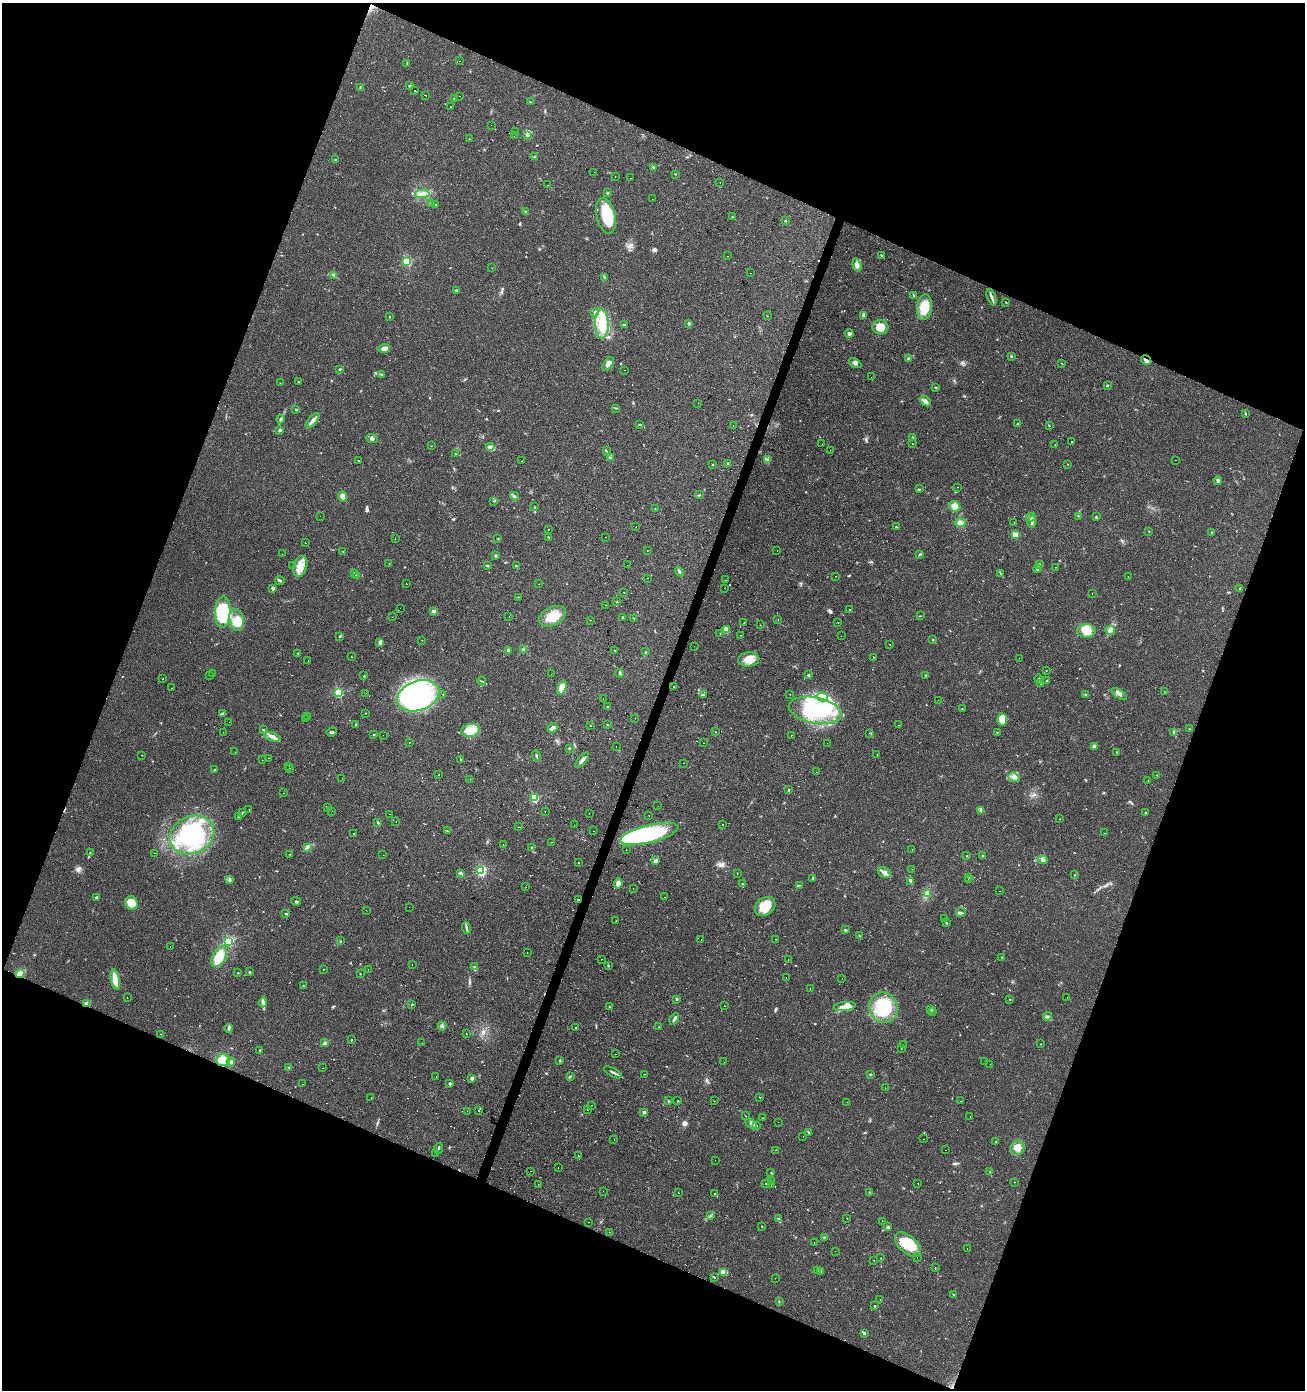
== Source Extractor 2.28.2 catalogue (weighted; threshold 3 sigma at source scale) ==
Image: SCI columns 210-5418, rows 8-5558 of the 5691 x 5558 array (HDU 1 of 3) = the unmasked area's bounding box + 8 px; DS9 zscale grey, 4 x 4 block average (1 PNG px = mean of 4 x 4 image px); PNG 1307 x 1392 px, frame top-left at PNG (2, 3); each listed source drawn as its Kron ellipse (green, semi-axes under 4 px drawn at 4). Shown black and unused: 42% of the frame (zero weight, under 2 of 3 exposures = <1% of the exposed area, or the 3 px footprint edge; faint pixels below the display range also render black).
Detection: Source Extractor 2.28.2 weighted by HDU 2 'WHT'. Background 0.0504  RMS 0.0045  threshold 0.0203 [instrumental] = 3 sigma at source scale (4.5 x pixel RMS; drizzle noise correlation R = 1.50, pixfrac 1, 0.0396/0.0396 arcsec/px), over >= 5 px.
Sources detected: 696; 4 too faint to see at this stretch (4 x 4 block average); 11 inside a brighter object's white glare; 100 cosmic-ray / hot-pixel residue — neither listed nor drawn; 3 coinciding with a brighter row at this scale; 27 inside a brighter listed object's ellipse — not listed separately; of the other 551, all 500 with FLUX_AUTO >= 0.548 (the completeness limit of this list) listed and drawn (51 fainter detections not listed), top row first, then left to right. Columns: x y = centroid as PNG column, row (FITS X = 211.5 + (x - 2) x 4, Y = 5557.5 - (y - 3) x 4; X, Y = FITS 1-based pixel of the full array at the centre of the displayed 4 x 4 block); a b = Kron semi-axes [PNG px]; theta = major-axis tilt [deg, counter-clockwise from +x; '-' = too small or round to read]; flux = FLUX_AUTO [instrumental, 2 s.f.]
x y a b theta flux
460 61 2 2 - 2.6
407 63 2 2 - 1.2
410 86 2 2 - 5.1
360 87 3 2 - 1.7
415 90 2 2 - 16
425 95 2 2 - 9.2
460 96 2 2 - 0.56
454 99 2 2 - 2.6
530 102 3 2 - 1.3
451 107 2 2 - 4.5
491 125 2 2 - 0.61
516 131 2 2 - 1.1
527 135 3 3 - 3.4
514 136 2 2 - 0.84
469 139 2 2 - 2.9
534 157 2 2 - 1.5
335 159 2 2 - 1.1
654 167 2 2 - 1.7
594 172 2 2 - 3.2
675 174 2 2 - 1.2
615 177 2 2 - 1.2
631 178 2 2 - 3.9
720 183 2 2 - 0.83
547 185 2 2 - 2.3
607 193 2 2 - 3.6
422 194 7 3 3 13
652 199 2 2 - 4.1
432 203 2 2 - 1.7
436 204 3 2 - 2.1
526 211 2 2 - 2.3
606 216 18 9 -76 110
732 217 2 2 - 0.93
785 221 2 2 - 2.4
881 255 2 2 - 1.4
728 256 2 2 - 1.2
407 262 3 2 - 90
857 265 6 4 -73 12
492 268 2 2 - 0.68
751 273 2 2 - 15
334 275 4 2 - 5.4
605 278 3 2 - 3.2
456 291 3 2 - 4.3
914 296 2 2 - 1.8
991 297 9 3 -69 8.3
1006 302 2 2 - 1.1
924 307 13 7 82 69
595 313 3 3 - 3.8
767 316 2 2 - 0.61
863 316 3 3 - 3.5
390 317 2 2 - 0.84
689 323 2 2 - 6.7
602 324 14 7 -89 57
624 324 2 2 - 1.5
880 327 8 7 - 41
849 333 4 3 - 6.1
384 348 6 4 5 14
1011 357 3 2 - 1.7
909 359 2 2 - 7.7
1146 360 5 2 - 9.6
855 363 7 3 -30 6.2
1061 363 3 2 - 0.92
608 364 8 4 53 13
340 369 3 2 - 2.2
625 370 2 2 - 2.5
382 375 4 2 - 2.7
871 377 2 2 - 2.2
299 382 2 2 - 1.5
280 383 2 2 - 0.67
1107 385 2 2 - 1.6
936 387 2 2 - 2.5
925 401 6 4 -39 11
698 403 2 2 - 2.2
616 408 2 2 - 1.7
296 410 3 2 - 1.9
1245 414 3 2 - 1.8
281 419 4 2 - 4.4
313 421 9 3 49 13
639 424 3 2 - 1.8
1018 424 3 2 - 3
733 426 2 2 - 2.1
1049 426 2 2 - 1.5
280 430 3 3 - 4.1
913 438 2 2 - 1.6
372 439 6 3 -24 6.1
1071 441 2 2 - 17
822 444 2 2 - 3
913 444 2 2 - 0.79
1055 445 2 2 - 0.6
431 446 2 2 - 0.63
490 447 4 4 - 8
830 450 2 2 - 3.2
606 451 2 2 - 1
455 454 2 2 - 1
610 457 3 2 - 2.7
768 459 3 2 - 2.7
1175 460 2 2 - 1.9
358 461 2 2 - 2
522 461 2 2 - 4.1
728 463 2 2 - 4
1068 464 2 2 - 0.89
713 465 2 2 - 1.1
1218 481 4 3 - 5.3
958 487 2 2 - 0.9
919 489 2 2 - 1.5
699 495 3 2 - 1.9
342 496 5 4 - 14
514 496 4 3 - 4.4
494 501 2 2 - 1.4
955 506 6 5 - 26
535 507 2 2 - 0.96
655 508 2 2 - 0.77
320 516 2 2 - 1.5
1078 516 2 2 - 1.8
1096 516 2 2 - 1.8
1031 517 5 4 - 8.8
1014 522 2 2 - 2
1032 522 6 3 83 6.5
960 523 5 4 - 14
636 527 2 2 - 3.4
896 527 2 2 - 2.1
549 529 2 2 - 1.8
1149 531 3 2 - 1.1
1212 532 2 2 - 1.7
1015 535 2 2 - 27
549 537 3 2 - 2.6
606 537 2 2 - 0.56
395 538 2 2 - 1.1
498 539 2 2 - 1
305 543 2 2 - 0.61
647 550 2 2 - 2.3
343 551 2 2 - 1.3
777 551 2 2 - 1.4
282 554 2 2 - 0.77
920 554 3 2 - 2.7
496 556 3 3 - 3.5
389 564 2 2 - 1.4
1039 564 3 2 - 2
627 565 2 2 - 3.1
293 566 2 2 - 1.1
300 566 11 6 73 30
487 566 2 2 - 3.6
516 566 3 2 - 2.3
1056 567 2 2 - 0.86
1037 569 4 3 - 4.9
679 572 5 2 - 3.7
354 573 2 2 - 2.3
1000 573 3 2 - 2.7
357 576 2 2 - 14
835 576 2 2 - 0.55
1128 576 2 2 - 0.71
647 578 2 2 - 1.6
726 580 2 2 - 2.9
280 581 5 2 - 4.2
406 584 2 2 - 2.4
539 584 2 2 - 0.67
273 588 3 3 - 5.3
724 588 2 2 - 0.76
1240 589 3 2 - 3
624 592 2 2 - 0.78
1092 594 2 2 - 1.5
518 597 2 2 - 1.8
617 602 2 2 - 1.4
605 605 2 2 - 0.69
400 608 2 2 - 0.63
850 609 4 2 - 1.3
434 611 3 2 - 9.7
223 612 15 7 87 170
509 616 2 2 - 1.8
552 616 14 9 27 50
920 616 3 2 - 1.5
392 617 2 2 - 2.8
623 617 2 2 - 1.9
633 618 2 2 - 1.3
778 619 2 2 - 2.3
237 620 11 7 -77 46
590 620 2 2 - 0.75
744 623 2 2 - 1.6
838 623 2 2 - 1.3
760 625 2 2 - 0.95
726 630 2 2 - 39
1110 630 5 3 - 6.1
1086 631 9 6 -2 41
720 634 2 2 - 2.1
741 635 2 2 - 4
340 636 4 2 - 2.5
841 636 2 2 - 0.56
422 640 2 2 - 1.3
933 640 2 2 - 1.7
380 642 4 3 - 6.5
890 644 2 2 - 2.9
694 646 2 2 - 1
523 649 2 2 - 1.8
615 650 2 2 - 0.73
508 651 3 3 - 4.5
646 652 2 2 - 0.8
298 653 2 2 - 2.1
351 657 2 2 - 6.3
873 657 2 2 - 1
1019 658 2 2 - 0.59
749 659 10 7 6 34
308 661 2 2 - 0.92
1046 670 2 2 - 0.65
213 673 2 2 - 2.6
620 673 4 3 - 4.2
551 674 2 2 - 0.96
210 675 2 2 - 6.2
808 675 2 2 - 5.4
925 675 2 2 - 3.1
364 676 2 2 - 1.3
162 679 2 2 - 0.79
1039 679 4 3 - 4.3
482 681 4 2 - 2.3
1047 681 2 2 - 1.8
1041 684 3 2 - 2.6
674 686 2 2 - 2.2
562 687 7 4 73 29
172 688 2 2 - 1
1165 692 2 2 - 0.95
338 693 2 2 - 130
366 693 2 2 - 1.8
443 694 2 2 - 4.8
790 694 2 2 - 0.67
1119 694 9 3 -33 9.1
703 695 2 2 - 2
1086 695 3 2 - 2.4
418 696 22 14 21 630
822 697 6 3 -16 14
603 698 2 2 - 1.9
938 700 2 2 - 1.3
608 707 2 2 - 0.97
962 709 2 2 - 1.2
815 710 27 13 -11 170
222 713 4 2 - 2.4
365 713 2 2 - 0.93
308 716 2 2 - 1.5
306 718 2 2 - 2.7
635 718 2 2 - 1.8
1002 719 6 5 - 37
229 722 2 2 - 1.9
355 725 2 2 - 4.8
607 725 2 2 - 0.94
898 725 2 2 - 5.3
591 726 2 2 - 0.81
553 728 5 3 - 11
1189 729 2 2 - 0.95
263 730 2 2 - 2.7
470 730 9 6 13 29
223 732 2 2 - 6.4
332 732 5 2 - 4.1
716 732 2 2 - 1.1
997 732 2 2 - 0.93
1174 732 4 3 - 6.9
869 733 2 2 - 1.2
374 735 2 2 - 2.1
383 735 2 2 - 0.55
791 735 2 2 - 6.2
272 737 8 3 -17 15
409 742 2 2 - 2.2
704 743 2 2 - 1.8
827 743 2 2 - 0.88
616 746 2 2 - 3.3
1094 746 4 3 - 8.9
569 748 3 2 - 1.6
235 752 2 2 - 2.5
1117 752 2 2 - 1.7
877 754 2 2 - 2.9
142 755 2 2 - 0.83
536 756 5 2 - 3.4
269 758 2 2 - 3.8
460 759 2 2 - 1.8
262 760 2 2 - 3.3
582 760 9 3 50 8.5
683 763 2 2 - 1.2
289 766 2 2 - 0.94
290 769 2 2 - 0.88
214 770 2 2 - 1.7
816 772 2 2 - 3.8
439 775 2 2 - 6.2
1157 775 2 2 - 1.3
1014 777 6 3 -20 8.1
342 778 2 2 - 0.95
470 779 2 2 - 0.95
1148 781 2 2 - 2.3
789 790 2 2 - 1.3
284 793 2 2 - 1.4
534 798 2 2 - 120
658 806 2 2 - 1.9
328 808 2 2 - 1.2
249 810 2 2 - 56
980 810 3 2 - 2.2
332 811 2 2 - 0.67
545 811 2 2 - 0.78
242 812 3 2 - 1.3
589 813 2 2 - 0.7
1146 813 3 2 - 2
390 814 2 2 - 2.2
649 815 2 2 - 0.85
239 817 4 2 - 2.6
1060 819 2 2 - 0.57
396 821 2 2 - 1.1
378 823 3 2 - 2.5
722 824 2 2 - 0.94
574 825 2 2 - 0.58
519 827 2 2 - 1
447 831 2 2 - 1.6
593 831 2 2 - 3.9
1104 833 2 2 - 5.9
353 834 2 2 - 0.87
649 834 30 9 14 320
192 835 23 18 25 240
552 842 2 2 - 0.67
503 845 2 2 - 0.66
307 847 3 3 - 4.7
531 848 3 2 - 2.1
626 850 2 2 - 0.64
912 850 2 2 - 0.73
90 852 2 2 - 0.88
154 853 2 2 - 2.3
290 854 2 2 - 1.2
383 855 2 2 - 1.1
967 856 2 2 - 0.84
983 856 3 2 - 2.6
1043 860 5 3 - 5.7
656 861 3 2 - 10
578 863 2 2 - 17
912 869 2 2 - 0.62
481 871 2 2 - 240
461 873 4 3 - 4.3
737 873 2 2 - 4.8
884 873 7 4 -28 11
1075 875 2 2 - 1.2
813 878 3 2 - 2.7
969 878 2 2 - 0.69
968 879 2 2 - 2
229 880 2 2 - 1.9
911 882 3 2 - 3.4
618 884 5 3 - 19
743 884 3 2 - 1.8
799 885 2 2 - 0.94
526 887 2 2 - 1
633 888 2 2 - 0.58
1000 891 2 2 - 0.74
927 894 2 2 - 1.6
96 897 2 2 - 2.9
665 897 2 2 - 3.6
579 900 2 2 - 2.7
296 901 5 2 - 2.8
131 903 7 6 - 52
765 906 11 8 38 63
409 907 2 2 - 1
367 910 2 2 - 0.84
961 912 5 3 - 5.6
286 914 3 2 - 2.9
945 918 2 2 - 1.5
616 921 2 2 - 1.4
946 922 3 2 - 2.6
466 928 6 2 -72 5
845 930 4 2 - 2.5
859 936 2 2 - 1.4
775 939 2 2 - 1.2
701 940 2 2 - 1.1
228 941 2 2 - 150
341 941 2 2 - 0.78
170 947 2 2 - 0.85
527 953 2 2 - 0.64
219 957 11 6 59 61
1002 957 3 2 - 1.3
601 959 2 2 - 2.4
788 959 2 2 - 1.2
412 965 2 2 - 0.94
608 966 3 2 - 2.1
474 967 2 2 - 1.2
323 969 2 2 - 6.8
368 970 2 2 - 1.3
250 971 2 2 - 1.6
238 973 2 2 - 2.1
360 973 2 2 - 0.73
20 974 5 3 - 26
786 978 2 2 - 4.1
842 978 2 2 - 0.87
115 980 10 3 -77 56
303 985 2 2 - 1.1
810 989 2 2 - 0.9
1067 997 2 2 - 1.6
127 998 2 2 - 1.6
676 999 2 2 - 2.7
1010 999 2 2 - 1.2
263 1002 5 2 - 5.2
87 1003 3 3 - 6.4
412 1005 3 2 - 1.9
724 1006 2 2 - 5.4
609 1007 2 2 - 1.2
844 1007 11 4 7 17
883 1008 15 14 - 160
931 1010 2 2 - 0.84
932 1012 2 2 - 1.1
1048 1016 4 2 - 4.3
674 1019 6 3 57 6.8
442 1026 4 3 - 5.2
659 1027 2 2 - 0.77
229 1028 4 2 - 4.7
576 1028 2 2 - 4.7
161 1034 2 2 - 2
466 1034 2 2 - 3.1
352 1040 2 2 - 0.73
325 1043 4 3 - 6.2
422 1043 2 2 - 1.5
1041 1044 2 2 - 0.79
903 1045 2 2 - 0.94
901 1049 2 2 - 1
260 1050 3 2 - 1.6
615 1054 2 2 - 1
223 1060 6 6 - 30
560 1061 3 2 - 2.3
985 1061 2 2 - 1.1
231 1062 4 2 - 3.9
724 1062 2 2 - 1.1
990 1064 2 2 - 0.63
289 1067 3 2 - 1.8
322 1068 2 2 - 1.4
613 1072 10 2 -29 6.8
645 1074 2 2 - 1
871 1074 3 2 - 2.2
436 1076 2 2 - 1.2
570 1076 3 2 - 2.7
472 1078 2 2 - 19
302 1084 2 2 - 1.2
450 1084 2 2 - 5.4
885 1088 2 2 - 1.1
371 1097 2 2 - 3.2
760 1097 2 2 - 1.3
668 1101 2 2 - 2
678 1101 2 2 - 2
714 1101 2 2 - 0.82
961 1101 2 2 - 1.5
847 1102 2 2 - 0.68
591 1105 2 2 - 0.75
587 1109 2 2 - 18
479 1110 2 2 - 1.1
467 1111 2 2 - 3.4
644 1112 3 3 - 4.3
746 1116 2 2 - 7.4
970 1117 2 2 - 2.1
763 1118 2 2 - 0.74
778 1122 2 2 - 1.9
751 1123 6 3 -32 6.5
757 1126 2 2 - 1.1
809 1133 3 2 - 2.6
803 1137 2 2 - 1.8
614 1139 2 2 - 1.7
924 1139 2 2 - 0.85
996 1141 2 2 - 1.5
438 1148 5 2 - 3.4
1017 1148 7 7 - 19
775 1150 2 2 - 1
946 1150 2 2 - 1.5
436 1153 2 2 - 0.65
578 1156 2 2 - 1.2
715 1160 2 2 - 2.1
558 1167 2 2 - 3.3
530 1171 2 2 - 1.2
990 1172 2 2 - 1.3
771 1173 2 2 - 0.81
771 1180 2 2 - 1.2
1014 1182 2 2 - 0.85
766 1183 2 2 - 0.91
918 1183 2 2 - 0.58
538 1184 2 2 - 2.2
771 1185 2 2 - 1.5
603 1191 2 2 - 1.5
869 1192 2 2 - 1.8
678 1193 2 2 - 7.2
714 1193 2 2 - 1.3
710 1216 2 2 - 1.3
778 1218 4 2 - 2.5
847 1218 2 2 - 0.62
882 1221 2 2 - 0.59
589 1222 2 2 - 1.8
762 1227 2 2 - 1.5
888 1227 4 3 - 4.2
609 1232 2 2 - 1.2
824 1237 3 2 - 2.7
814 1243 2 2 - 1.3
908 1245 15 9 -42 89
967 1248 2 2 - 1.7
835 1251 2 2 - 0.9
917 1257 2 2 - 3.2
881 1258 2 2 - 0.85
873 1260 2 2 - 2.9
935 1268 2 2 - 0.81
818 1271 2 2 - 1.1
724 1272 4 3 - 32
821 1272 2 2 - 1.5
714 1277 3 2 - 2
775 1278 2 2 - 0.64
953 1294 2 2 - 1.3
880 1299 2 2 - 1.1
779 1301 2 2 - 1
874 1306 2 2 - 2.4
864 1333 3 2 - 5
Overlapping masked pixels (flux is a lower limit): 3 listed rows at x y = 1146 360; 579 900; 20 974
Diffuse or blended objects may show on this block-average render without a row.